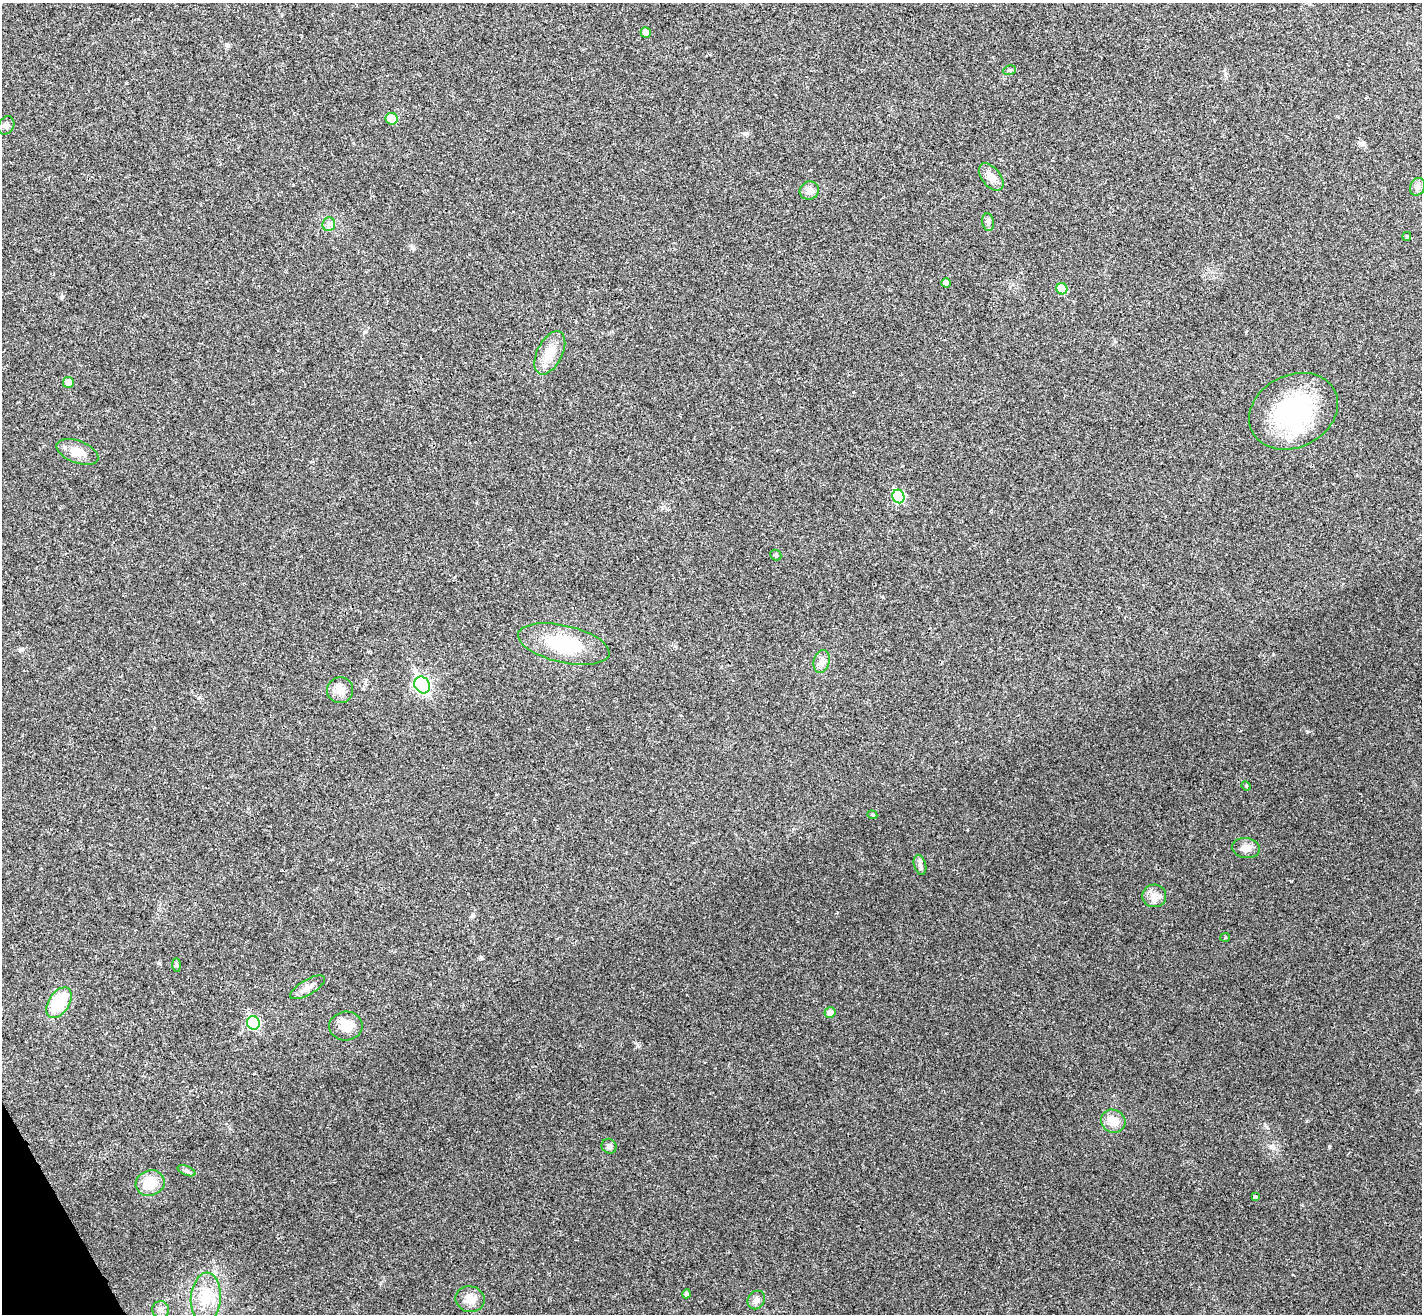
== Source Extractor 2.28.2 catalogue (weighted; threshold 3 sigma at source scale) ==
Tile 7 of 4 x 4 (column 3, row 2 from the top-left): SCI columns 2886-4305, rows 2807-4118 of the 5773 x 5744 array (HDU 1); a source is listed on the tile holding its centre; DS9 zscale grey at full resolution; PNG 1424 x 1316 px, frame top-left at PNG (2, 3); each listed source drawn as its Kron ellipse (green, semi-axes under 4 px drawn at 4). Shown black and unused: <1% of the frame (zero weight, under 3 of 4 exposures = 5% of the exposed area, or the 3 px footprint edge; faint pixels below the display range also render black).
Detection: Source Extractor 2.28.2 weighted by HDU 2 'WHT'; one run over the whole footprint, this tile lists its part. Background 0.0436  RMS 0.0048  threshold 0.0217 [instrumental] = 3 sigma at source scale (4.5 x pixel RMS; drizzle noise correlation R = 1.50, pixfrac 1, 0.05/0.05 arcsec/px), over >= 5 px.
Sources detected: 44; all 44 listed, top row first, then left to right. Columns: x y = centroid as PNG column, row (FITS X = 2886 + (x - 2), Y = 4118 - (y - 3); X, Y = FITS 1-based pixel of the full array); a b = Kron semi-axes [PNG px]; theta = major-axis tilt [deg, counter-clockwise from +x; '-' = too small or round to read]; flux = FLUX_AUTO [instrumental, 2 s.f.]
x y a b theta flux
646 33 5 5 - 3.3
1010 70 6 4 11 0.7
392 119 6 6 - 7.6
6 125 9 7 56 1.5
991 177 16 9 -51 4.8
1417 187 9 7 65 1.9
809 191 10 9 - 3.5
988 222 9 6 -81 1.4
329 224 7 6 - 1.5
1407 237 4 3 - 0.59
946 283 4 4 - 2.2
1062 289 6 5 - 9.6
550 353 23 12 63 9.3
68 382 5 5 - 3.8
1293 411 46 36 27 63
77 452 22 11 -21 6.5
898 496 7 6 - 30
776 555 6 5 - 0.7
564 644 47 18 -13 30
822 661 12 8 77 2.7
422 685 9 7 -56 110
340 690 13 13 - 4.5
1246 786 5 4 - 0.5
872 815 5 4 - 0.67
1246 848 14 10 -8 4.1
920 865 10 6 -75 1.6
1154 896 12 11 - 4.1
1225 937 5 4 - 0.56
177 965 7 4 -89 0.79
308 987 19 7 30 3.5
59 1003 17 10 57 21
830 1013 6 5 - 3.3
253 1023 7 6 - 37
346 1026 16 14 5 7.5
1113 1121 12 11 - 6.5
609 1146 7 7 - 1.7
186 1171 9 4 -21 1.2
150 1183 14 12 17 11
1255 1196 4 3 - 1.9
686 1294 4 4 - 1.1
206 1298 25 15 86 13
470 1299 15 13 -19 5.6
756 1300 9 8 - 2.3
161 1310 8 8 - 2.1
Unlisted compact peaks at least as high as the median listed source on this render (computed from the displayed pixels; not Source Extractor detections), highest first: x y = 1329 1146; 159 963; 1307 731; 1273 654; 481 957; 228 46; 637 1045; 62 297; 1307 1121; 745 134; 412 247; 472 916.